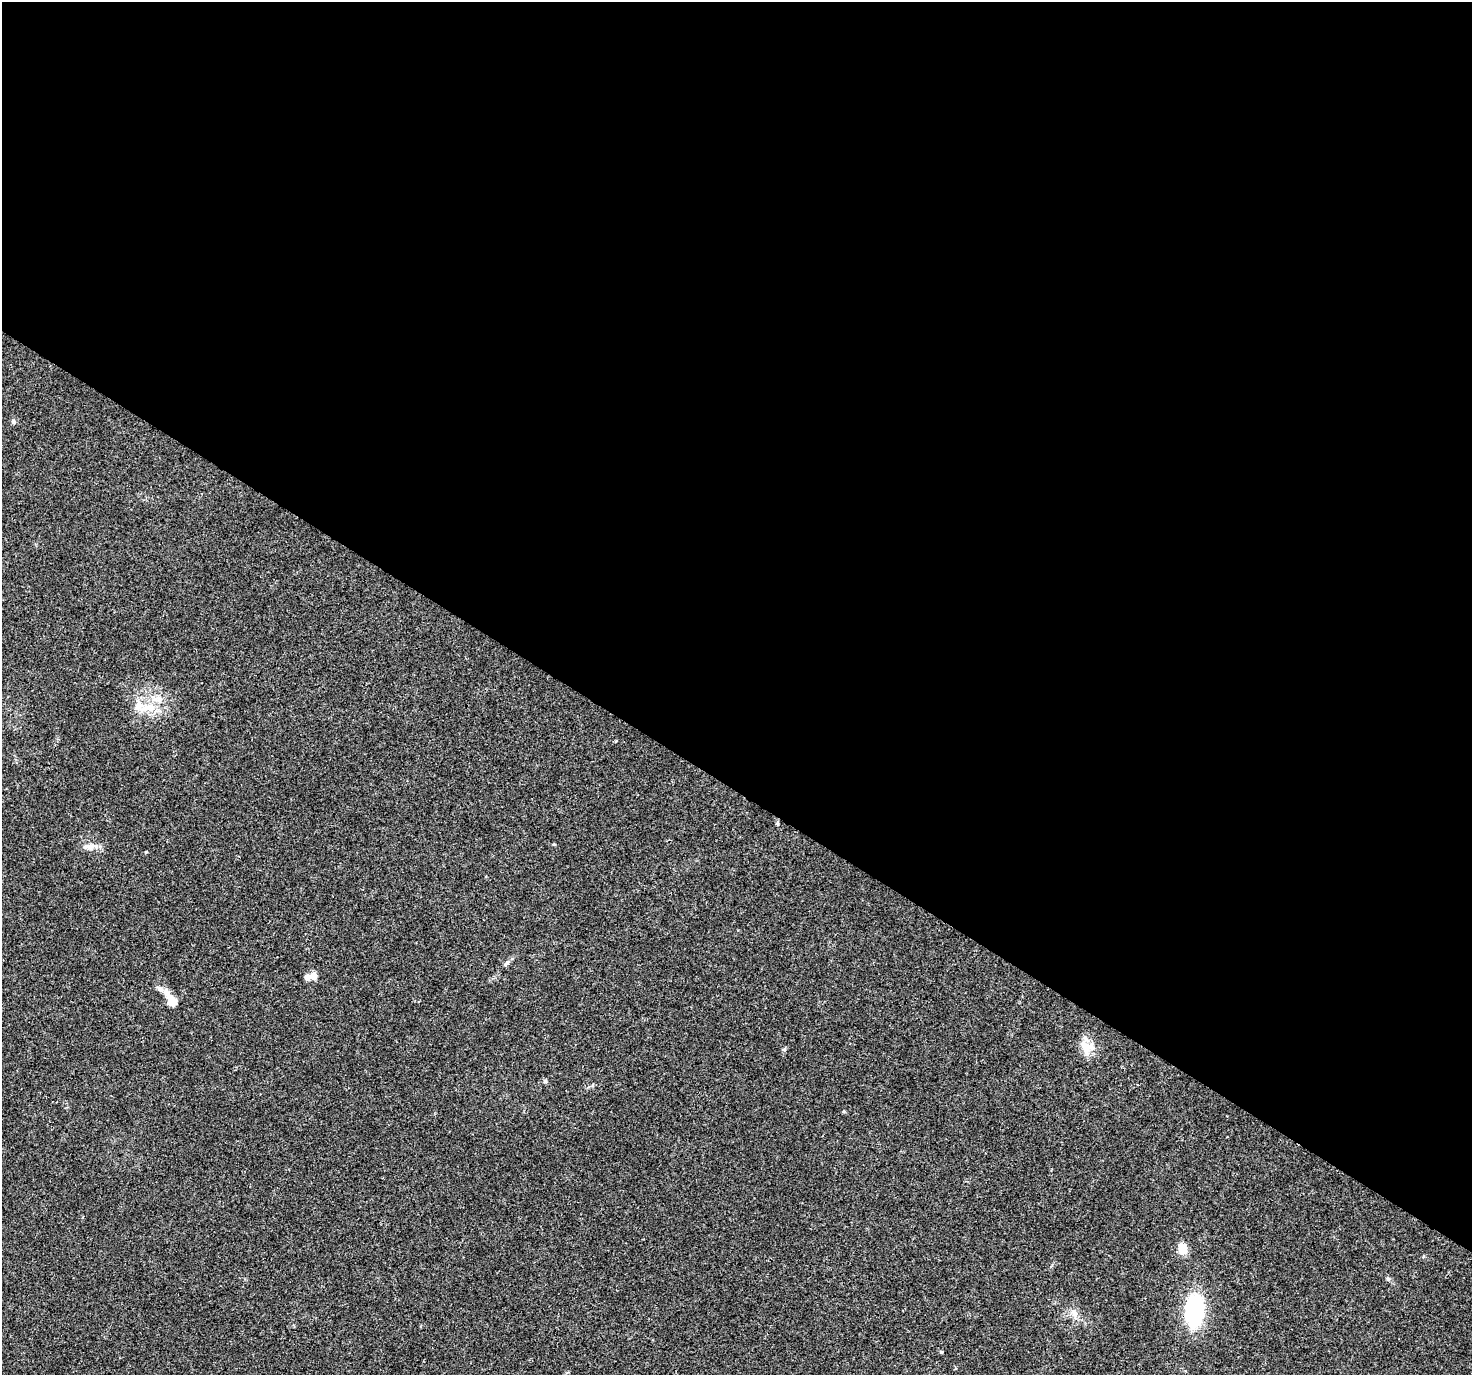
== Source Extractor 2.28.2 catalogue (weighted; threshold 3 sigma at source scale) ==
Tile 3 of 4 x 4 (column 3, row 1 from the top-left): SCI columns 2975-4444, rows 4355-5727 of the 5958 x 6028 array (HDU 1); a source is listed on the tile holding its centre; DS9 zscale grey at full resolution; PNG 1474 x 1377 px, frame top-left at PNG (2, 2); no overlay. Shown black and unused: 58% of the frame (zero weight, under 3 of 4 exposures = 5% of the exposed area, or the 3 px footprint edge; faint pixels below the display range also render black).
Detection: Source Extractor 2.28.2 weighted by HDU 2 'WHT'; one run over the whole footprint, this tile lists its part. Background 0.0157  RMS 0.0026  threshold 0.0117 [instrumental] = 3 sigma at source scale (4.5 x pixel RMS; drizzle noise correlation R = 1.50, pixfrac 1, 0.0396/0.0396 arcsec/px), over >= 5 px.
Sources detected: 19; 2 inside a brighter listed object's ellipse — not listed separately; the other 17 listed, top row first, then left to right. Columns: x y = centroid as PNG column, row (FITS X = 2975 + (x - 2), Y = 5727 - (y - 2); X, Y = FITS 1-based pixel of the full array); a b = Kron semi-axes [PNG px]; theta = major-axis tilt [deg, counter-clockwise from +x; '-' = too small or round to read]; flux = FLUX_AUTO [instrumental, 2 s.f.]
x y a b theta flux
13 421 7 5 -62 0.56
148 708 25 12 1 5.6
777 823 6 4 -90 0.33
554 844 5 3 - 0.24
87 847 14 8 -8 1.8
506 963 10 5 43 0.71
313 976 5 5 - 4
307 977 5 5 - 1.8
167 993 15 8 -63 2
172 1002 9 8 - 3.6
1085 1045 25 13 -27 3.9
784 1049 6 4 1 0.35
545 1081 6 5 - 0.4
1182 1249 12 9 -78 4.2
1194 1310 39 22 85 20
1075 1314 9 6 20 1.1
941 1352 4 4 - 0.25
Unlisted compact peaks at least as high as the median listed source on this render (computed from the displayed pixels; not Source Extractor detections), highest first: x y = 1388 1279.